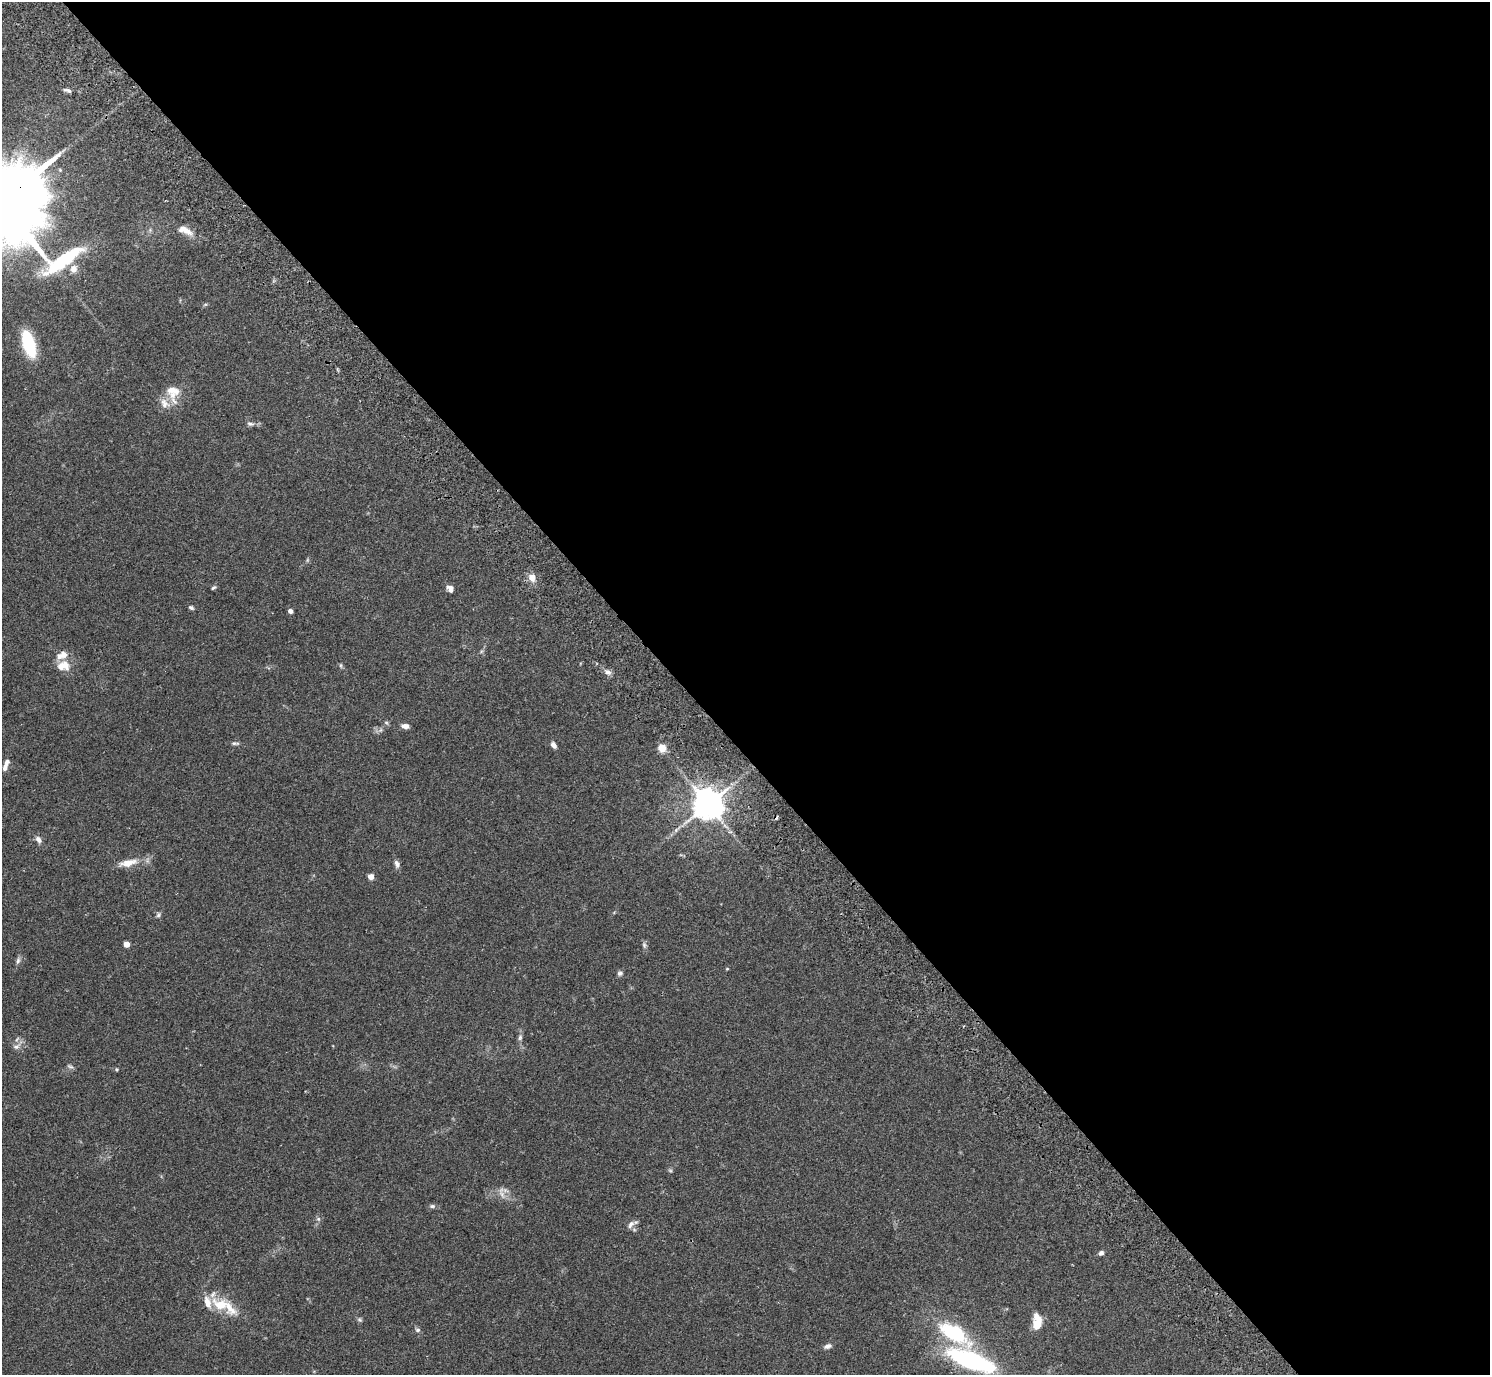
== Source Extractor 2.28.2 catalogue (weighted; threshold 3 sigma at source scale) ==
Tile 8 of 4 x 4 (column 4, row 2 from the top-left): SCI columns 4514-6001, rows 2949-4321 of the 6052 x 6035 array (HDU 1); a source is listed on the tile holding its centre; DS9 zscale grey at full resolution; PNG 1492 x 1377 px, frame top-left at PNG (2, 2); no overlay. Shown black and unused: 54% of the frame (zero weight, under 2 of 3 exposures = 3% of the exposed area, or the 3 px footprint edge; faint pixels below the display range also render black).
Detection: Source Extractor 2.28.2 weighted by HDU 2 'WHT'; one run over the whole footprint, this tile lists its part. Background 0.109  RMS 0.0066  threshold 0.0297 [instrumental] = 3 sigma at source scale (4.5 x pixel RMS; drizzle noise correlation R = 1.50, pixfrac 1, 0.05/0.05 arcsec/px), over >= 5 px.
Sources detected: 57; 1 too faint to see at this stretch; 1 cosmic-ray / hot-pixel residue — not listed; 8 inside a brighter listed object's ellipse — not listed separately; the other 47 listed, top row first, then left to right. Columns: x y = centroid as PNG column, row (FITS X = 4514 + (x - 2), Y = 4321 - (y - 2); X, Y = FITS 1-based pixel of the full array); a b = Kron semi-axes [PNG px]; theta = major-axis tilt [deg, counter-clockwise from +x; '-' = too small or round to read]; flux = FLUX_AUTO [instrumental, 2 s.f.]
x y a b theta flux
68 90 11 4 -18 1.8
185 230 21 9 -26 7.4
73 269 11 9 71 4.5
29 344 21 10 -73 38
173 390 21 14 -6 9.6
164 404 16 11 -63 6.3
250 424 11 6 -17 1.9
532 578 9 7 -65 5.1
213 588 6 4 35 0.99
450 588 9 7 -62 2.6
191 608 6 5 - 1.2
290 611 4 4 - 3.2
65 664 21 10 -62 6.9
341 665 6 4 90 0.84
608 672 9 7 -5 2.4
405 726 9 5 -10 2.8
235 743 11 4 -3 1.5
553 745 7 5 -56 2.7
662 748 5 5 - 19
5 768 9 6 73 2.1
708 804 9 8 - 1300
38 839 8 6 -50 2.9
128 863 23 9 13 8.8
397 864 11 6 -73 2.4
371 877 4 4 - 7.1
158 915 8 5 71 1.2
126 944 4 4 - 7.4
644 945 8 6 -89 1.5
18 961 10 5 66 1.7
727 969 5 3 - 0.51
620 973 7 6 - 1.6
520 1037 8 5 74 1.5
16 1047 10 7 19 2.8
70 1066 9 4 -18 1.3
116 1069 4 4 - 0.74
502 1194 12 7 -59 3.6
432 1206 7 5 0 1.3
318 1219 6 5 - 1.2
631 1224 11 6 54 2.6
1101 1253 6 5 - 1.8
221 1305 26 15 -20 17
359 1320 8 4 -44 1.1
1037 1323 17 9 -89 11
417 1330 7 5 13 1.3
954 1333 37 16 -32 50
828 1346 10 5 21 2.2
971 1360 35 12 -21 120